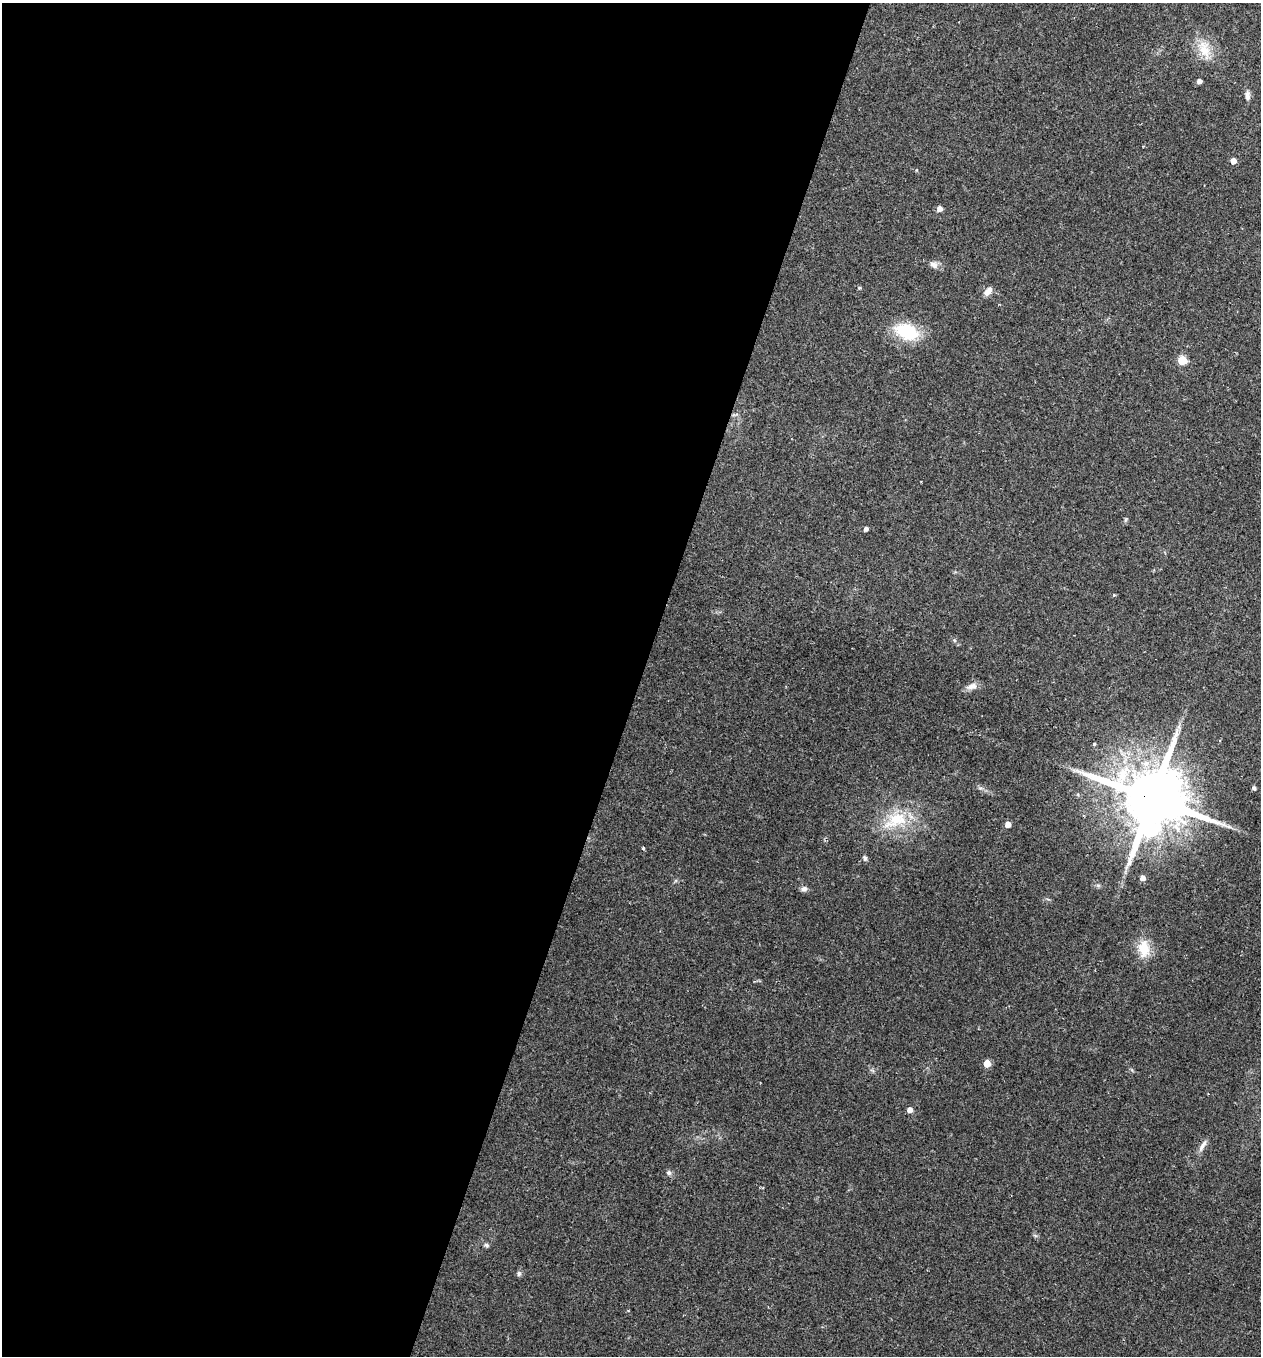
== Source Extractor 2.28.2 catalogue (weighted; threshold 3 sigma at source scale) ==
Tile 5 of 4 x 4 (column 1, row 2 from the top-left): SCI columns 166-1424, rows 2751-4104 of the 5479 x 5487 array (HDU 1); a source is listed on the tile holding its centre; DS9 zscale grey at full resolution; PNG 1263 x 1358 px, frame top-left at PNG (2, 3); no overlay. Shown black and unused: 51% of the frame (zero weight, under 2 of 3 exposures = <1% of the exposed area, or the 3 px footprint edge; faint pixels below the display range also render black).
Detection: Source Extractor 2.28.2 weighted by HDU 2 'WHT'; one run over the whole footprint, this tile lists its part. Background 0.0386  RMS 0.0053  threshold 0.0238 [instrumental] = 3 sigma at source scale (4.5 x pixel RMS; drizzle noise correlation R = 1.50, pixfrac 1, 0.05/0.05 arcsec/px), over >= 5 px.
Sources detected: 31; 1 inside a brighter object's white glare — not listed; the other 30 listed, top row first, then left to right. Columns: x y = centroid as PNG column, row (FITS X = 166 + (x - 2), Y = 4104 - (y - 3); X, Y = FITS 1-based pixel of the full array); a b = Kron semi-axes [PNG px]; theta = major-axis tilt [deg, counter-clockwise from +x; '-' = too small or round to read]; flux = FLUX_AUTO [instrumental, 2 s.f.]
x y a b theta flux
1204 49 27 15 -73 12
1199 81 4 4 - 2.4
1247 95 13 6 -87 2.4
1233 161 5 5 - 3.9
939 209 5 5 - 3.1
934 265 11 7 -24 2.9
859 288 5 4 - 0.74
988 291 11 6 50 3.6
907 332 18 12 -21 34
1182 360 5 5 - 21
866 529 4 4 - 1.9
1114 595 5 4 - 0.6
972 686 15 8 17 3.3
1179 727 7 4 -72 1.1
1094 744 3 3 - 1.5
1254 788 4 4 - 1.3
1153 798 20 15 -20 5900
896 820 37 19 24 23
1008 824 5 5 - 3.8
643 848 3 3 - 0.97
865 858 8 5 -61 1.1
1142 878 5 5 - 3.1
804 889 8 7 - 1.8
1144 948 25 16 -89 11
987 1063 5 5 - 9.6
910 1110 5 5 - 3.2
1202 1146 16 6 63 2.8
669 1173 7 6 - 1.4
487 1245 7 5 -40 1.1
519 1273 7 5 89 1.2
Overlapping masked pixels (flux is a lower limit): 1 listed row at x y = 1153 798